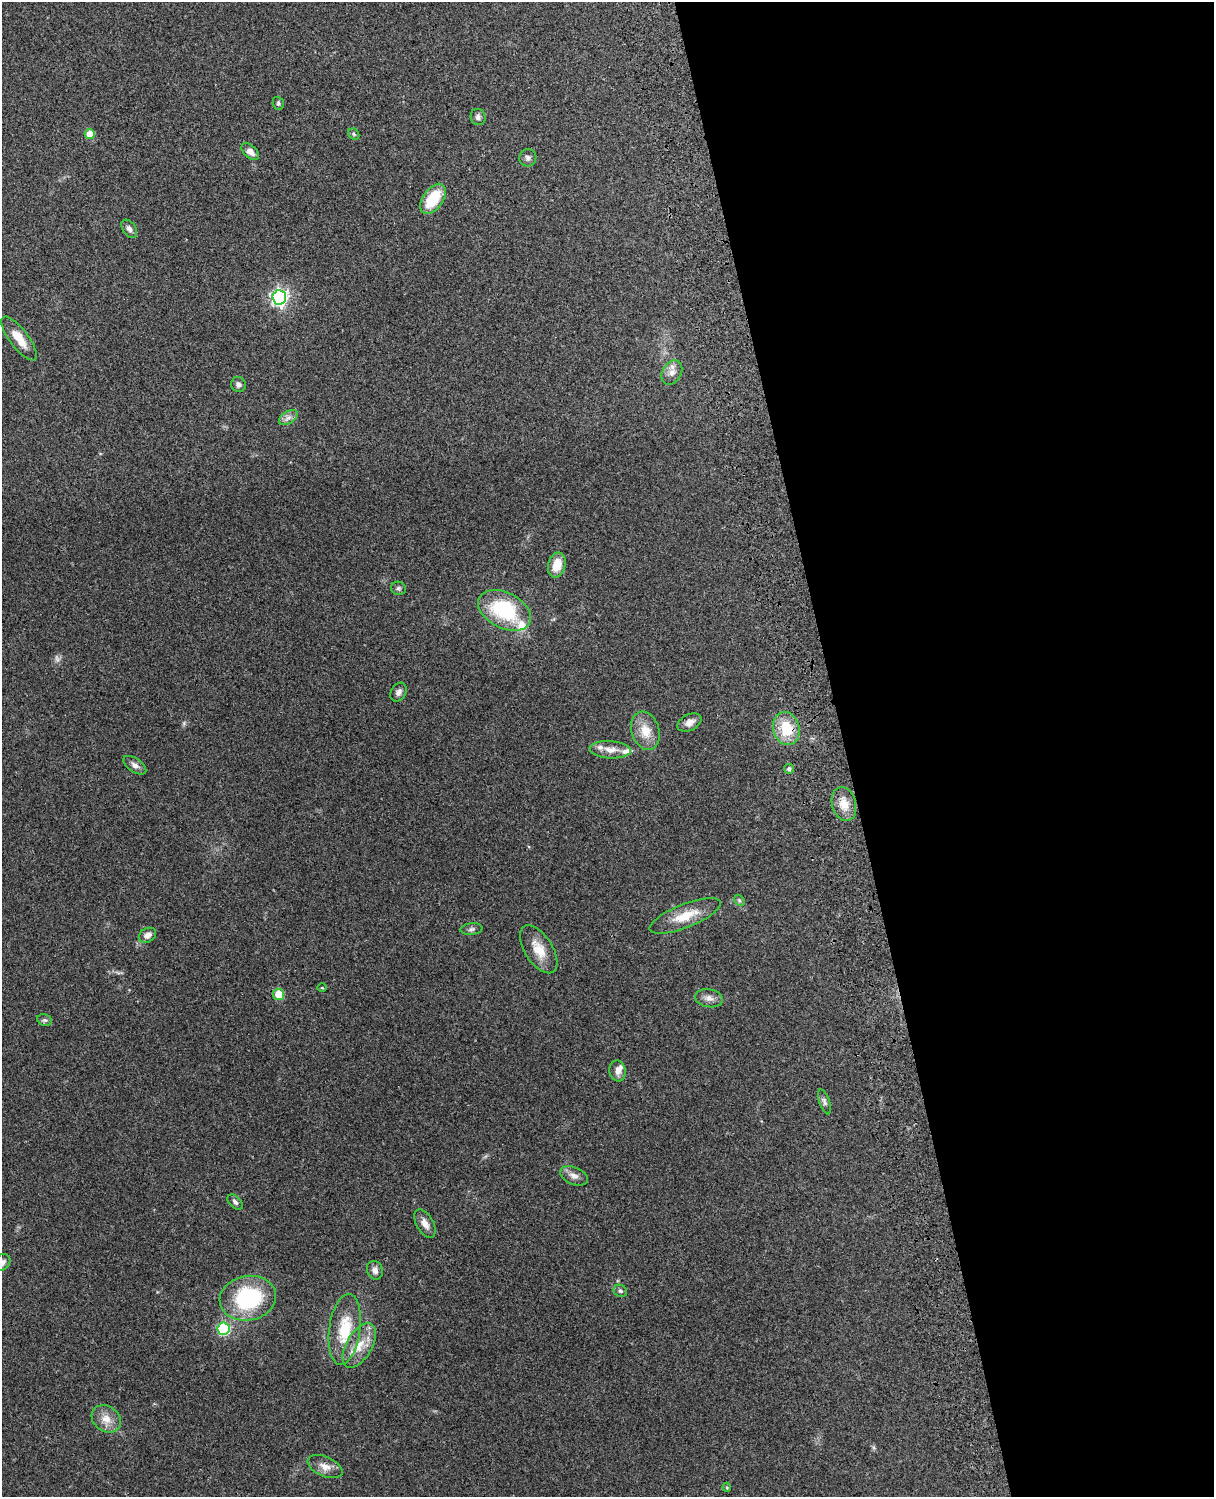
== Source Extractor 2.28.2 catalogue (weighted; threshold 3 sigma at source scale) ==
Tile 8 of 4 x 3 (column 4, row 2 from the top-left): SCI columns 3755-4966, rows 1660-3154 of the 5087 x 4927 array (HDU 1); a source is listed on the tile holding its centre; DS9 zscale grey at full resolution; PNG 1216 x 1499 px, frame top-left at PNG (2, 2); each listed source drawn as its Kron ellipse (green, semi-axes under 4 px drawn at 4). Shown black and unused: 31% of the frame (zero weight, under 3 of 4 exposures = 6% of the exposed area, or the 3 px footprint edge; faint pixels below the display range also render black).
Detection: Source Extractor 2.28.2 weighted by HDU 2 'WHT'; one run over the whole footprint, this tile lists its part. Background 0.233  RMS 0.0086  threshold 0.0387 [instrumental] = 3 sigma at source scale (4.5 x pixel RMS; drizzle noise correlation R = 1.50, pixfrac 1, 0.05/0.05 arcsec/px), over >= 5 px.
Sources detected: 53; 1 too faint to see at this stretch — neither listed nor drawn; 4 inside a brighter listed object's ellipse — not listed separately; the other 48 listed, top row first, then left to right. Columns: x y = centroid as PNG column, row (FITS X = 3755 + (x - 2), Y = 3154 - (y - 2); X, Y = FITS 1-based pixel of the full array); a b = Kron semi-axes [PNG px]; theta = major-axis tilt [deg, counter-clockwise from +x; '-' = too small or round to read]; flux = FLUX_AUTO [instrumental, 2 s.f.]
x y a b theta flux
278 103 7 5 -69 1.6
478 117 8 7 - 3
90 134 5 5 - 14
354 134 6 5 - 1.2
250 152 10 6 -42 5.4
528 158 9 8 - 2.8
433 199 17 10 55 29
129 229 10 6 -53 3.5
279 297 7 7 - 270
19 338 26 9 -53 14
672 373 13 9 61 5.9
238 385 7 7 - 2.9
288 417 10 6 33 3.6
557 565 13 8 76 14
398 588 7 6 - 1.9
505 610 28 17 -27 62
398 692 10 7 58 3.4
689 722 13 8 28 5.8
786 729 17 13 -75 27
645 731 19 14 -73 15
610 750 20 8 -3 8.5
135 765 13 6 -35 3.9
789 769 5 5 - 2.2
844 804 17 12 -74 12
739 900 6 4 -45 1.5
685 916 38 11 22 20
471 929 11 6 6 2.3
147 935 9 7 28 4.5
539 949 27 14 -57 16
322 988 5 3 - 0.73
279 994 5 5 - 19
709 998 14 9 -11 5.3
45 1020 7 5 -19 1.9
618 1071 10 8 -79 5.2
824 1102 13 5 -71 2.6
574 1176 14 8 -23 5.4
235 1202 9 5 -45 2.4
425 1224 16 8 -61 6.5
2 1262 9 7 43 4.1
375 1270 9 7 -69 4.4
620 1291 7 6 - 1.9
248 1298 28 22 10 78
223 1329 6 6 - 89
345 1329 36 15 82 34
359 1346 24 12 60 17
106 1419 15 12 -38 9.9
325 1467 18 9 -24 7.8
727 1487 4 3 - 0.95
Overlapping masked pixels (flux is a lower limit): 1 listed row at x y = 786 729
Isophote crosses this tile's border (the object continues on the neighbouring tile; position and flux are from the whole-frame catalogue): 1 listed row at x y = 2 1262